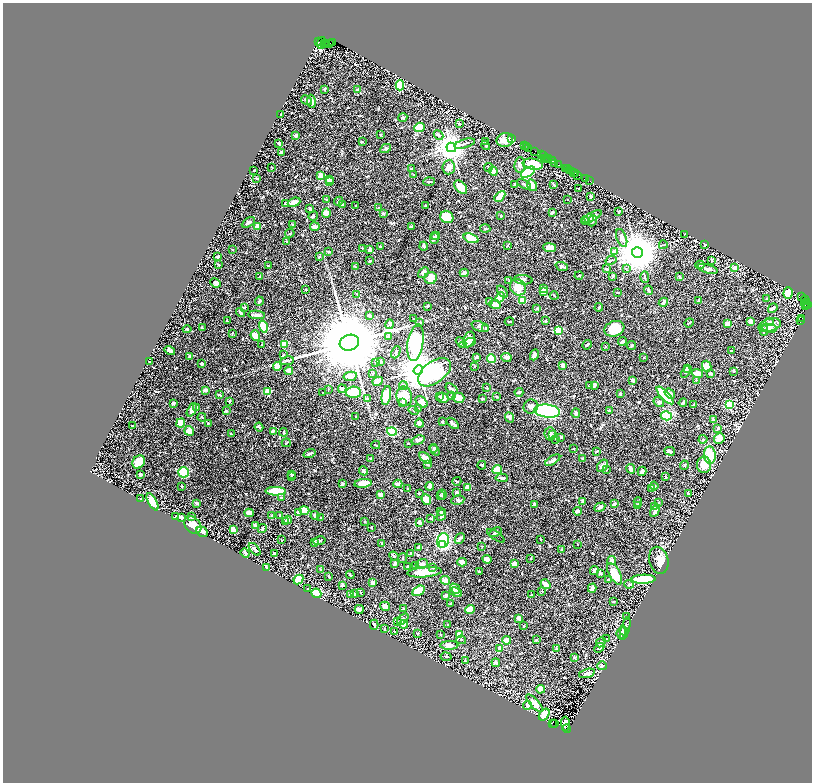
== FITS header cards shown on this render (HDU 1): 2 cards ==
NAXIS1  =                 1619
NAXIS2  =                 1560

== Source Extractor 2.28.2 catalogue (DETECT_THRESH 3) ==
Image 1619 x 1560 px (HDU 1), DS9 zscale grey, zoomed out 1/2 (1 PNG px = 2 x 2 image px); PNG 814 x 784 px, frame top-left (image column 2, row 1560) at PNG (3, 3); each listed source drawn as its Kron ellipse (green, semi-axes under 4 px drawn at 4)
Background 1.32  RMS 0.02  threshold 0.0595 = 3 sigma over >= 5 px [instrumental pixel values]
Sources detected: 817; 45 cannot appear on this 1/2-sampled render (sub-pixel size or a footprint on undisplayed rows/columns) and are neither listed nor drawn; of the other 772, the 500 brightest by FLUX_AUTO listed and drawn (272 fainter detections omitted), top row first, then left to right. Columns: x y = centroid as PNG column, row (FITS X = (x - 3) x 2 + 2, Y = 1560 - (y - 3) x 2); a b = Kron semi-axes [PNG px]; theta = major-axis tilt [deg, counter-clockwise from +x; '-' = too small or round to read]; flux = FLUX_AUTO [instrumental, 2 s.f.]
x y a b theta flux
319 42 2 1 - 62
321 43 6 1 74 82
332 43 2 1 - 47
325 44 2 1 - 110
330 44 2 1 - 25
327 45 2 1 - 20
400 86 5 4 - 150
324 90 2 2 - 5.1
357 90 3 2 - 5.7
306 101 6 3 -31 7.5
311 102 6 3 -81 18
281 115 2 2 - 4.3
403 118 4 3 - 5.1
459 124 3 2 - 3.3
419 128 5 4 - 62
381 135 3 2 - 4.3
438 135 5 3 - 8.2
296 136 3 3 - 13
512 139 3 2 - 92
505 141 8 7 - 36
362 142 3 2 - 3.6
486 142 3 2 - 6.6
279 144 3 2 - 8.1
465 144 10 3 17 8.7
486 146 5 3 - 4.5
524 146 2 1 - 110
526 147 2 1 - 77
451 148 5 4 - 6000
529 148 3 2 - 130
386 149 6 4 28 7.6
534 152 3 1 - 160
281 153 3 2 - 13
541 155 2 1 - 100
543 156 2 1 - 110
544 159 3 2 - 400
546 159 2 1 - 74
548 159 2 1 - 260
552 161 4 2 - 350
554 164 4 2 - 63
520 165 8 5 84 11
533 165 10 5 -9 110
558 165 3 2 - 310
272 168 2 2 - 3.2
449 168 7 6 - 28
488 168 4 4 - 5.7
411 169 3 2 - 7.2
566 169 2 2 - 77
568 169 2 1 - 110
254 171 2 2 - 3
570 171 3 2 - 200
493 172 4 3 - 36
528 173 8 4 33 300
573 173 3 1 - 270
576 174 3 1 - 38
413 175 2 2 - 3.5
321 176 3 2 - 75
578 176 3 2 - 250
256 179 3 2 - 5.2
585 179 2 1 - 64
330 180 3 2 - 22
590 181 2 1 - 61
329 182 3 3 - 30
429 182 6 2 4 3.5
515 185 4 3 - 8.1
524 185 8 3 -28 7.9
554 185 4 2 - 4.5
532 186 6 4 -61 41
461 188 8 5 -46 50
578 189 2 2 - 2.9
500 197 6 3 46 69
591 197 4 2 - 4.1
327 200 3 2 - 3.8
567 200 2 2 - 3.9
338 202 4 3 - 8.8
294 203 6 3 22 35
286 204 3 3 - 17
343 205 4 4 - 7.4
356 206 2 2 - 3.8
425 206 2 2 - 4
378 208 3 2 - 3
310 209 3 3 - 7.3
619 212 3 2 - 4.8
326 213 5 4 - 24
552 213 3 2 - 7.2
383 214 3 3 - 6
501 216 3 2 - 3
313 217 5 3 - 5
447 217 7 6 - 85
592 217 11 3 29 19
589 219 4 3 - 7.1
585 221 4 3 - 10
592 221 6 4 68 8.1
248 223 7 3 30 13
293 225 3 2 - 3
258 227 4 3 - 20
315 227 5 3 - 18
411 227 3 2 - 7.9
485 229 5 2 - 4.2
290 234 5 3 - 3.6
685 235 3 2 - 3
435 236 5 3 - 7.8
622 238 9 5 -68 28
434 239 5 4 - 10
471 239 8 4 -20 73
287 242 4 3 - 6.3
663 245 4 2 - 3.1
705 245 3 2 - 3.1
507 246 3 2 - 3.6
380 247 3 2 - 6.4
424 247 4 2 - 11
550 248 6 4 -7 34
363 249 3 2 - 3.9
233 250 2 2 - 5
370 250 3 3 - 21
329 252 3 2 - 5.5
614 252 3 3 - 14
637 253 5 5 - 16000
218 257 3 2 - 14
319 257 4 3 - 3.8
370 261 2 2 - 22
611 261 6 2 31 4.5
712 261 3 2 - 4.1
218 265 2 2 - 3.4
700 265 4 2 - 2.9
269 266 3 2 - 5.7
355 267 3 2 - 3.7
562 267 6 3 -20 9.9
735 268 4 3 - 29
606 269 4 3 - 4.7
626 269 4 3 - 3.3
708 269 10 3 -16 19
423 273 6 3 42 13
464 273 4 3 - 23
579 276 4 2 - 3.3
259 277 2 2 - 4.3
613 277 4 3 - 5.5
645 277 5 2 - 3.5
679 277 3 2 - 6.2
431 279 6 6 - 58
523 280 9 4 -5 11
509 281 3 3 - 3
216 283 6 4 -25 12
518 288 8 7 - 44
543 289 3 2 - 19
306 290 2 2 - 4.6
648 291 5 2 - 8.6
502 292 6 3 -52 6
544 292 3 3 - 35
618 293 3 2 - 4.2
788 294 6 4 86 94
357 295 4 3 - 3
554 296 4 2 - 3.4
802 297 2 2 - 500
500 298 5 4 - 71
767 299 2 2 - 6.8
523 301 3 3 - 58
699 301 3 2 - 5.3
806 301 5 2 - 1200
259 302 4 2 - 7.9
489 302 3 2 - 8.4
663 303 5 3 - 7.4
806 304 5 2 - 490
495 305 6 3 -9 32
807 305 2 2 - 300
428 307 4 3 - 4
806 307 3 2 - 230
245 308 3 2 - 5.5
599 308 4 2 - 5
537 309 4 3 - 4.2
773 309 5 3 - 15
241 313 5 3 - 10
257 315 8 3 -5 20
370 316 3 2 - 8.3
413 319 2 2 - 2.9
802 319 3 2 - 310
227 321 2 2 - 12
545 321 3 3 - 3.7
800 321 3 2 - 160
509 322 4 2 - 4
751 322 3 3 - 16
769 322 4 3 - 4.8
420 323 4 3 - 8.2
689 323 5 2 - 4.7
728 324 3 2 - 56
390 325 5 3 - 6.7
770 326 12 6 15 29
263 327 6 3 -74 130
480 327 9 5 -20 13
202 328 4 2 - 3.8
187 329 4 3 - 5.3
486 329 4 3 - 6
614 329 10 7 18 98
770 329 7 4 -8 11
558 331 3 3 - 190
764 331 5 3 - 11
232 334 4 2 - 4.2
255 336 5 4 - 28
388 337 4 3 - 11
469 340 8 5 67 46
622 342 4 2 - 12
349 343 10 8 17 79000
415 343 18 7 81 930
461 343 6 3 -43 8.3
468 343 8 4 17 31
262 345 2 2 - 3.2
284 345 3 3 - 130
587 345 5 3 - 6.5
632 346 4 3 - 5.4
605 347 2 2 - 3.1
170 351 5 2 - 22
731 351 3 2 - 3
396 353 6 3 65 6.5
283 355 4 3 - 3.9
534 355 6 2 66 17
190 357 2 2 - 15
476 358 3 2 - 7.1
506 358 5 3 - 12
644 358 3 2 - 3.1
491 359 4 3 - 160
287 361 7 2 8 5.3
150 362 2 2 - 4.1
380 362 3 2 - 8.2
375 363 4 3 - 3.3
202 364 3 3 - 11
562 366 3 2 - 17
277 367 4 4 - 51
474 367 2 2 - 3.5
707 367 5 4 - 64
687 369 3 3 - 17
289 371 4 3 - 22
418 371 5 4 - 11000
733 372 4 3 - 4.4
434 373 19 10 37 330
686 373 6 3 61 5.9
373 374 2 2 - 7.3
697 374 6 4 -13 33
711 374 3 2 - 8
350 377 7 4 11 19
633 381 3 3 - 9
696 381 3 3 - 3.8
378 382 5 4 - 39
403 386 4 4 - 5.7
589 386 3 2 - 3.1
595 386 4 3 - 7
487 388 2 2 - 9.1
342 389 4 3 - 8.8
452 389 7 3 -34 7.7
328 390 2 2 - 4.8
205 391 4 3 - 17
267 392 3 3 - 150
322 393 2 2 - 4.4
353 393 7 5 3 73
519 393 4 3 - 8.1
620 394 3 3 - 5.3
670 394 6 4 -37 16
220 395 4 2 - 5.8
386 396 10 4 80 46
452 396 4 2 - 3.4
665 396 11 4 -47 350
404 397 10 8 -79 74
440 397 3 2 - 6.7
496 397 3 2 - 3.6
443 398 6 5 - 38
458 398 6 5 - 40
367 399 3 2 - 14
482 399 3 2 - 4.2
229 402 4 2 - 3.4
421 402 7 4 -44 19
659 402 5 4 - 8.1
403 403 3 2 - 3.4
683 403 4 2 - 11
173 404 2 2 - 11
694 405 4 3 - 4.4
729 405 3 3 - 370
531 407 7 7 - 15
196 408 3 2 - 8
418 409 3 2 - 3.4
192 410 7 3 65 21
226 411 2 2 - 14
414 411 5 3 - 4.2
547 411 13 6 -5 1000
609 411 2 2 - 8.4
576 414 5 3 - 12
666 416 5 4 - 210
355 417 2 2 - 3.6
202 418 4 2 - 4.2
509 418 5 4 - 9.9
714 420 2 2 - 5
442 422 3 2 - 6.5
181 423 4 4 - 57
208 424 3 3 - 4.2
419 424 4 3 - 15
453 424 7 2 -40 8.8
132 426 2 2 - 4.9
259 428 4 3 - 5.3
718 429 4 3 - 6.9
189 431 5 4 - 50
273 432 3 3 - 8.6
392 432 5 4 - 150
283 433 4 2 - 7.8
231 434 2 1 - 2.9
550 434 6 5 - 12
552 435 3 3 - 3.4
560 438 4 3 - 9.2
556 439 3 2 - 4.4
719 439 5 5 - 37
703 440 4 3 - 5.4
418 441 7 3 17 11
286 443 4 2 - 3.4
408 444 2 2 - 3.1
376 445 4 2 - 5.6
433 449 4 3 - 9.1
573 449 2 2 - 3.7
435 450 6 3 -53 8.2
596 452 4 2 - 3.2
670 452 5 3 - 15
309 454 6 2 19 10
710 456 9 6 -84 120
425 458 7 2 -42 44
371 459 3 2 - 3.2
582 459 2 2 - 8.3
553 461 8 3 33 12
139 462 7 5 55 96
427 465 3 2 - 4.9
704 465 8 7 - 69
482 466 4 2 - 8.9
603 466 7 5 52 17
684 466 4 3 - 3
631 469 5 3 - 25
497 470 5 4 - 70
606 470 3 3 - 4.5
364 471 4 3 - 9.4
642 472 5 3 - 16
183 473 5 5 - 200
140 475 3 2 - 11
292 475 3 2 - 3.9
291 477 3 2 - 3.3
665 477 3 2 - 6.1
502 478 6 2 -3 11
457 482 4 2 - 5.8
342 484 3 2 - 8.1
363 484 8 4 8 48
398 484 4 3 - 14
654 486 4 3 - 5
182 487 2 2 - 5.5
430 487 4 3 - 17
468 488 4 4 - 39
408 489 3 2 - 3.6
651 489 4 3 - 8
276 492 10 4 -1 130
457 493 3 3 - 7.7
419 494 2 2 - 4.3
688 494 3 3 - 9
381 495 4 2 - 10
442 495 5 3 - 7.5
440 496 3 2 - 5.1
281 498 3 3 - 3.3
141 499 2 2 - 4.7
426 500 5 5 - 77
458 501 7 4 11 7
152 502 9 4 -61 70
583 502 4 3 - 13
638 502 5 2 - 3.7
659 503 3 2 - 3.3
196 504 4 3 - 8.2
614 504 3 3 - 8.8
534 505 3 3 - 6.4
638 506 3 2 - 14
654 507 3 2 - 20
600 508 6 3 29 11
304 511 5 4 - 39
655 511 7 3 61 23
440 512 3 3 - 3.2
577 512 4 3 - 12
249 513 4 3 - 37
299 513 4 3 - 28
441 515 6 3 67 16
272 516 3 3 - 11
280 516 2 2 - 13
315 516 4 4 - 11
175 517 2 2 - 2.9
192 517 3 3 - 4.6
182 518 2 2 - 21
321 518 2 2 - 4.1
431 519 4 2 - 3.3
287 520 4 3 - 5.9
285 522 3 3 - 4.4
365 522 3 3 - 3.1
419 523 3 2 - 17
193 526 10 7 -48 42
255 526 4 2 - 7.7
371 528 2 2 - 6.8
262 529 4 3 - 9.9
233 530 4 3 - 58
202 532 6 4 -28 27
495 533 7 3 28 7.7
496 536 10 1 -34 3.2
460 539 5 3 - 13
281 540 3 2 - 3.3
541 540 3 2 - 3.9
319 541 6 3 14 6.1
443 541 7 6 - 360
314 543 3 3 - 7.4
382 544 3 2 - 3.1
442 545 4 3 - 60
577 545 3 2 - 3.4
482 547 2 2 - 3.2
418 548 3 2 - 7.5
255 550 7 3 -48 18
562 550 4 2 - 3.5
245 554 5 2 - 6.3
274 554 3 2 - 9.2
411 554 4 2 - 3.9
394 557 5 3 - 5.8
403 559 5 2 - 3.3
531 559 2 2 - 3.9
487 560 5 3 - 13
612 561 4 4 - 13
659 561 14 9 -76 44
462 563 5 3 - 33
395 564 3 3 - 11
422 564 6 5 - 20
514 564 3 3 - 34
415 566 4 3 - 3.9
407 567 3 3 - 6.1
266 568 3 2 - 3.3
433 568 3 3 - 3.8
321 570 3 2 - 3.6
594 571 4 3 - 5.9
480 572 4 2 - 6.2
425 573 17 5 4 74
600 574 3 3 - 8.9
615 574 12 5 -62 80
350 575 4 3 - 4.3
329 577 3 2 - 3.3
298 580 5 3 - 73
608 580 3 2 - 4.1
643 580 12 4 1 200
445 581 5 4 - 18
372 583 4 3 - 33
545 585 5 3 - 28
629 585 4 3 - 4
342 586 3 3 - 7.2
308 589 2 2 - 2.9
455 589 5 2 - 27
592 589 5 3 - 15
418 591 7 4 30 71
542 592 3 3 - 2.9
360 593 3 3 - 3
456 593 6 2 -26 38
316 594 5 4 - 170
355 594 3 3 - 3.2
350 595 3 3 - 13
531 595 3 2 - 3.6
446 596 3 2 - 17
613 602 2 2 - 5.2
451 604 3 2 - 2.9
385 607 5 3 - 23
403 609 3 2 - 4.6
359 610 4 3 - 21
470 610 5 4 - 46
627 617 3 2 - 5.4
519 619 3 3 - 22
403 620 7 4 45 11
398 622 3 3 - 3.5
374 625 5 3 - 8.4
403 625 4 3 - 82
448 625 4 2 - 3
524 626 2 2 - 5
384 629 3 2 - 2.9
625 629 12 3 74 9.2
624 631 5 3 - 4.6
394 632 2 2 - 3
418 634 4 3 - 3
621 634 6 4 83 14
441 635 2 2 - 6.5
460 635 4 3 - 71
606 639 4 3 - 3.3
461 640 5 3 - 3.9
536 640 2 2 - 5.1
507 641 4 3 - 46
601 643 5 3 - 11
449 646 9 4 1 19
599 648 5 3 - 10
500 649 4 3 - 34
557 649 4 3 - 3.3
446 657 5 3 - 8.1
575 658 3 3 - 8.5
465 661 4 3 - 6.2
496 663 4 4 - 6.4
602 666 5 4 - 6.2
587 674 8 3 16 11
540 690 4 4 - 38
534 704 11 4 -47 49
528 706 4 4 - 20
544 715 6 4 54 38
552 724 3 2 - 250
554 724 3 1 - 70
565 724 7 4 -87 32
567 729 4 2 - 510
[272 fainter detections neither listed nor drawn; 45 sub-pixel or undisplayed-footprint detections neither listed nor drawn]